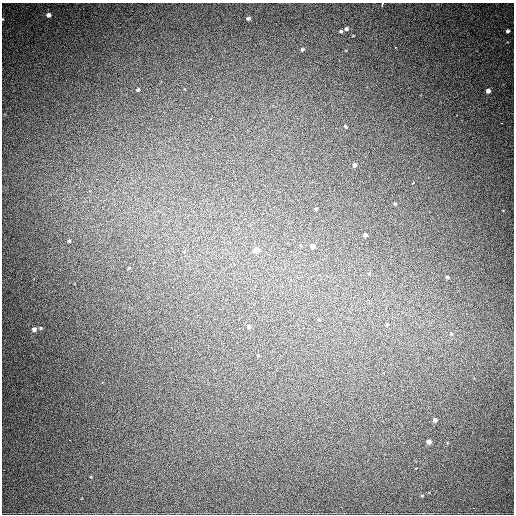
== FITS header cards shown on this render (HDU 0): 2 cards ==
NAXIS1  =                  512
NAXIS2  =                  512

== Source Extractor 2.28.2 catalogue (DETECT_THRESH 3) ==
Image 512 x 512 px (HDU 0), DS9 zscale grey, 1 PNG px = 1 image px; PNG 516 x 516 px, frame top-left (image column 1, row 512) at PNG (2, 3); no overlay
Background 905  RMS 24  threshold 73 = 3 sigma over >= 5 px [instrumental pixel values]
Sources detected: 31; all 31 listed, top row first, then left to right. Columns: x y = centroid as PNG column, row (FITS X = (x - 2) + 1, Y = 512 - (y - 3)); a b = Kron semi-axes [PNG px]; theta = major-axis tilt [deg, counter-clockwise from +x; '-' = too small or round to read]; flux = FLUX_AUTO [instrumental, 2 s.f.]
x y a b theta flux
382 4 3 3 - 7400
48 15 4 4 - 6600
248 18 4 4 - 4500
3 19 3 2 - 1000
346 29 5 4 - 3700
341 31 4 4 - 2700
508 31 3 3 - 3200
395 48 3 2 - 3200
302 49 4 4 - 2700
138 90 3 3 - 2500
488 91 4 4 - 7700
501 123 3 2 - 2500
345 126 4 3 - 1600
354 165 5 4 - 4100
413 183 4 3 - 5400
395 204 4 4 - 1900
316 209 4 3 - 1400
365 235 4 3 - 4600
69 241 4 4 - 2000
312 246 4 4 - 5800
256 250 4 4 - 16000
447 277 3 3 - 2200
249 327 5 5 - 4800
41 328 4 4 - 1900
34 329 5 4 - 6000
451 334 7 6 - 3600
435 420 4 4 - 4900
69 440 3 2 - 1900
429 442 4 4 - 7500
422 496 5 3 - 1400
474 508 3 2 - 4100
At the frame edge (FLAGS 8, measured only in part): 2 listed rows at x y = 382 4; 3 19